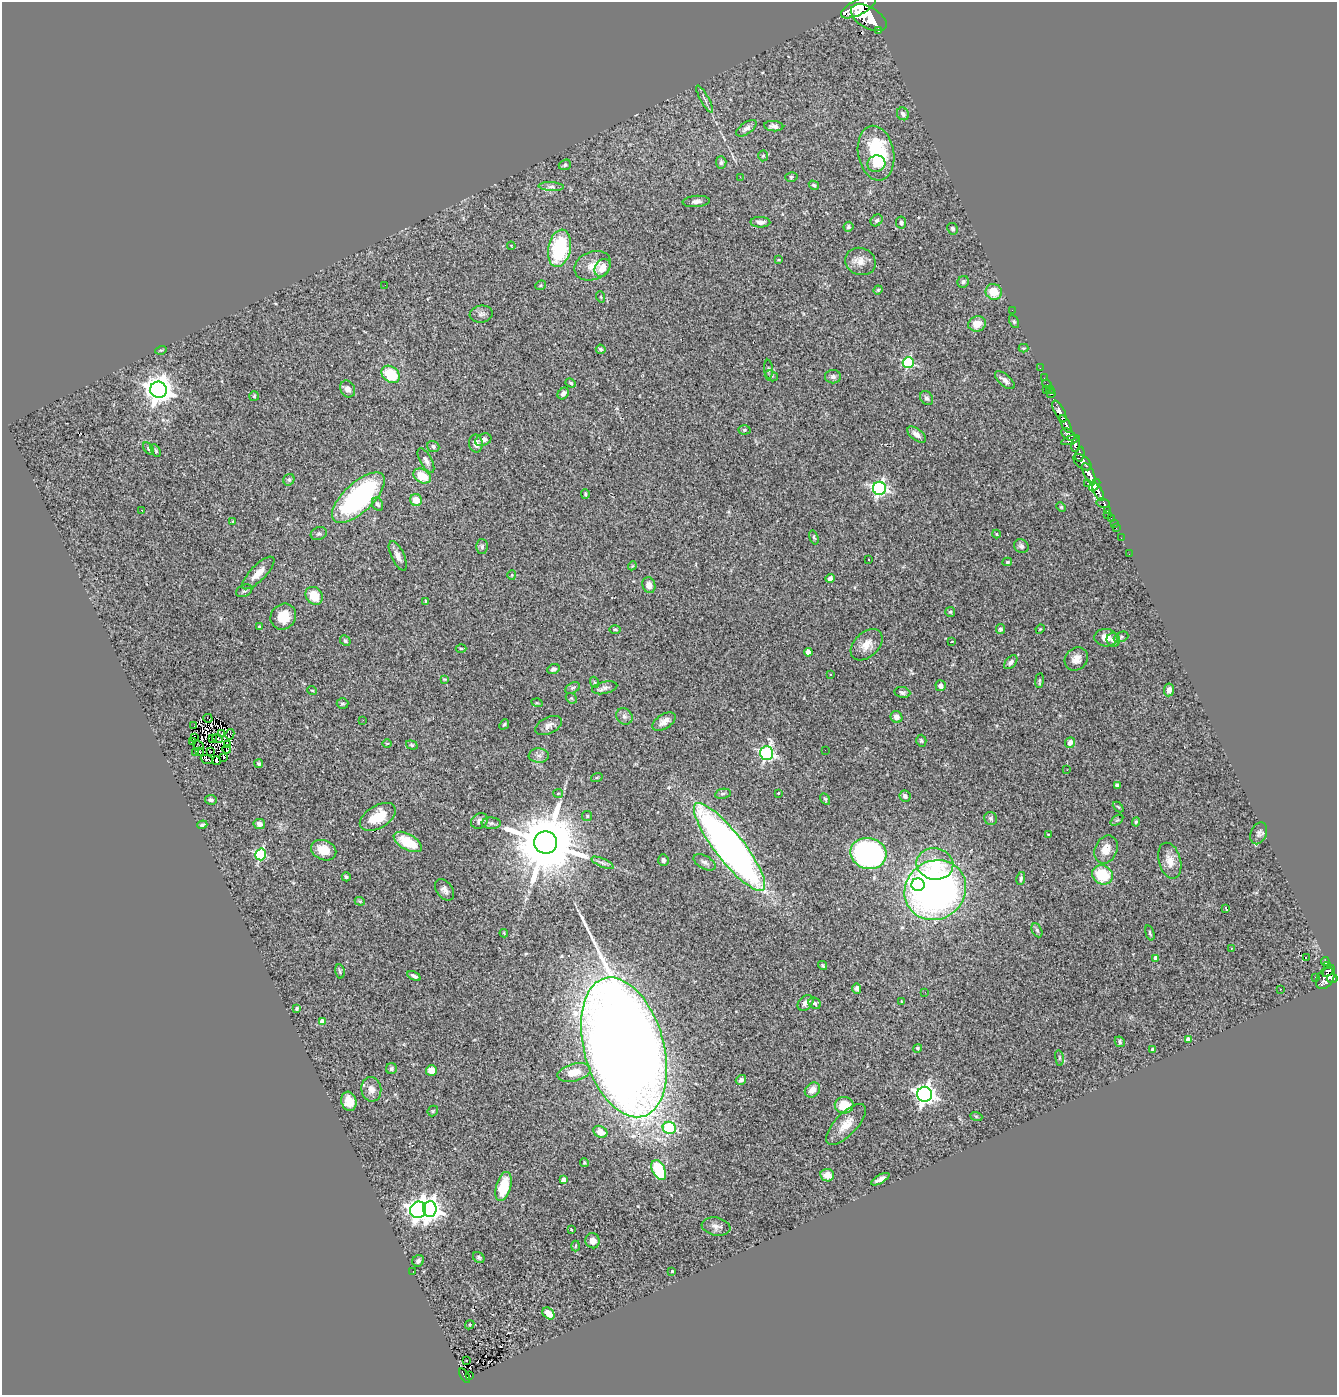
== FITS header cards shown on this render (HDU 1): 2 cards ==
NAXIS1  =                 1335
NAXIS2  =                 1393

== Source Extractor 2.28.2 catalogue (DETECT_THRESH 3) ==
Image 1335 x 1393 px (HDU 1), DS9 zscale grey, 1 PNG px = 1 image px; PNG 1339 x 1397 px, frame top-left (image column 1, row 1393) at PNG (2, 2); each listed source drawn as its Kron ellipse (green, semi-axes under 4 px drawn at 4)
Background 2.7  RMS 0.088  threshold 0.264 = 3 sigma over >= 5 px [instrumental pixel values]
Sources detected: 281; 3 with non-positive FLUX_AUTO (blend fragments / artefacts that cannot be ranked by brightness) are neither listed nor drawn; the other 278 listed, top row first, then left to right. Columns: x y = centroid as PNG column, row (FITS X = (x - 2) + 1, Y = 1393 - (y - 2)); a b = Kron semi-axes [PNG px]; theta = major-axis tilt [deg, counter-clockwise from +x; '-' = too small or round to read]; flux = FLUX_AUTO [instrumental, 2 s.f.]
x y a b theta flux
859 7 19 7 27 10000
869 18 19 10 -30 9400
879 31 3 3 - 180
705 99 15 3 -61 18
903 114 6 5 - 24
774 126 9 5 -5 23
746 128 12 5 35 24
876 153 27 18 -79 410
763 156 5 4 - 8.7
721 162 6 5 - 14
876 164 9 8 - 66
565 165 6 5 - 12
740 177 2 2 - 26
791 177 6 4 16 9.4
814 185 5 4 - 11
551 187 13 4 -2 18
696 201 13 5 4 27
877 220 6 5 - 14
760 222 10 5 -1 29
901 223 6 5 - 15
848 227 5 5 - 10
952 229 6 5 - 13
511 246 4 3 - 5.4
559 248 19 11 79 480
778 260 4 3 - 5
860 261 15 13 -24 58
593 266 19 14 23 86
602 268 9 7 57 65
963 282 6 5 - 13
385 285 3 2 - 4.9
540 285 5 4 - 8.1
878 290 5 4 - 6.1
994 292 8 8 - 110
601 297 6 3 -71 5.5
1012 310 2 2 - 26
481 314 11 8 7 26
1014 321 7 4 -64 10
977 324 9 7 21 68
1024 348 5 4 - 6.3
601 349 5 4 - 12
161 350 6 3 17 5.1
908 363 5 5 - 630
1040 368 2 2 - 17
768 369 9 4 -86 9.9
391 374 10 7 -39 200
771 376 7 5 -20 9.8
833 377 8 6 0 19
1044 378 2 2 - 20
1005 380 12 5 -41 27
571 383 5 4 - 7.2
1047 384 5 2 - 17
348 389 9 7 -60 28
159 390 8 8 - 7800
1046 390 4 3 - 46
1050 390 4 2 - 70
563 393 6 5 - 22
1051 394 4 3 - 54
254 396 5 5 - 7
927 398 7 6 - 16
1059 411 12 5 -63 1800
1066 424 10 4 -62 2100
744 430 6 4 2 9
917 434 11 6 -37 35
1068 434 8 5 -37 580
483 440 8 6 24 31
1071 440 9 3 17 600
476 444 9 7 -79 36
1075 445 7 4 88 1400
433 447 6 5 - 16
148 449 7 3 -52 7.9
156 451 7 4 -61 9.4
1080 454 7 4 79 760
426 460 13 6 -61 27
1082 462 10 6 -38 1700
1089 474 11 5 -65 4600
422 476 9 6 -29 120
289 480 6 5 - 12
1088 483 3 2 - 160
1095 485 7 4 50 890
879 488 6 6 - 1400
1098 492 9 4 -63 2200
585 494 5 3 - 8.6
358 498 33 14 43 1100
416 500 6 5 - 80
1103 503 7 4 -11 310
377 504 7 5 -64 16
1061 507 5 4 - 6.9
142 510 3 2 - 8.5
1107 511 4 3 - 350
1108 515 2 2 - 12
1111 519 3 3 - 86
233 522 4 3 - 5.6
1114 523 2 2 - 19
1116 527 3 2 - 30
319 534 8 6 20 13
996 534 4 3 - 4.2
814 537 7 4 -73 9.5
1121 538 2 2 - 17
1021 546 7 6 - 17
482 547 7 5 -89 13
1129 554 2 2 - 14
398 556 16 6 -65 37
868 559 3 3 - 21
1007 562 5 4 - 7.9
632 566 4 3 - 5.4
258 573 21 7 45 72
512 575 5 4 - 7.1
830 578 5 4 - 22
649 585 8 6 -70 45
244 591 8 6 26 14
314 596 9 8 - 120
426 601 4 3 - 6.9
950 612 5 5 - 8.1
283 617 13 12 - 110
259 626 3 2 - 5.3
615 629 5 3 - 6.8
1000 629 5 4 - 13
1040 629 5 4 - 6.1
1121 637 7 5 22 11
1106 638 11 9 -4 64
1113 640 7 6 - 24
345 641 6 4 -45 11
952 642 3 2 - 5.7
867 645 18 12 44 75
461 648 5 3 - 5.6
808 652 4 4 - 52
1076 659 12 10 45 51
1011 662 8 5 48 20
553 669 6 4 21 14
831 674 3 2 - 9.6
444 679 3 2 - 5.2
1040 680 7 3 82 8
594 682 5 3 - 6.1
941 686 5 5 - 21
573 688 8 5 27 13
605 688 13 6 13 24
312 690 5 3 - 5.4
1169 690 6 5 - 21
902 692 8 5 -9 15
571 698 6 4 -42 10
342 703 6 5 - 10
537 703 5 3 - 5.9
624 716 9 7 -43 22
896 717 6 5 - 43
208 718 4 2 - 5.3
363 720 3 2 - 7
664 721 13 7 32 44
504 724 5 4 - 8.1
194 726 4 2 - 4
549 726 14 8 25 36
222 734 2 2 - 4.9
230 734 5 2 - 15
194 738 3 2 - 3
212 739 3 2 - 9.6
217 739 5 2 - 4.6
921 741 6 5 - 10
192 742 3 3 - 18
387 743 5 3 - 5.4
1070 743 5 5 - 36
227 744 3 2 - 3
199 745 6 2 -40 2.9
412 745 6 4 -19 9.8
227 749 4 2 - 5.6
825 750 2 2 - 2.7
199 751 3 2 - 3.8
211 751 2 2 - 6.9
196 752 4 2 - 5.5
767 753 7 6 - 1300
539 756 10 7 -1 25
224 758 3 2 - 3.3
207 759 6 3 -20 9.9
217 761 4 2 - 9.9
259 764 4 4 - 8.9
1067 770 2 2 - 4.6
597 777 6 4 19 7.7
1117 785 4 4 - 19
558 793 5 4 - 7.5
778 793 3 2 - 6.7
723 794 8 5 10 12
905 796 6 5 - 23
825 799 6 4 -60 8.3
211 800 6 5 - 13
1118 807 6 3 -44 6.9
587 816 5 5 - 8
378 817 20 11 30 140
991 818 7 6 - 15
1117 820 7 4 36 9.1
479 821 9 7 37 23
1136 822 4 4 - 8.5
491 823 9 6 -2 16
259 824 6 5 - 22
202 825 5 3 - 8.8
1259 833 11 7 65 21
1048 834 3 2 - 3.9
408 842 15 8 -29 180
546 842 11 11 - 68000
729 847 55 14 -52 3700
1106 849 14 11 66 82
324 850 13 9 -22 97
868 853 18 15 -13 1500
261 854 6 5 - 620
663 860 6 5 - 16
1170 861 18 11 -74 69
705 862 12 6 -29 25
602 863 12 4 -24 19
935 864 18 15 -9 220
1102 875 10 9 - 230
346 877 4 4 - 9.4
1021 879 6 4 78 11
918 885 6 6 - 710
445 890 12 8 -52 30
935 890 31 29 35 2900
360 901 5 4 - 7.5
1226 909 3 2 - 6.8
1037 930 7 5 -63 11
504 933 4 3 - 6.3
1150 933 8 4 -73 10
1232 948 3 3 - 10
1156 958 4 4 - 33
1306 958 3 2 - 11
1325 962 4 4 - 69
823 965 5 3 - 8.8
1327 966 4 3 - 100
340 971 7 4 -79 11
1329 971 7 3 47 280
414 976 7 3 -28 16
1315 977 2 2 - 39
1325 978 12 8 55 1500
1332 979 5 4 - 780
857 988 5 4 - 14
1280 989 2 2 - 5
925 992 3 2 - 4.9
901 1001 3 2 - 4.2
805 1003 9 6 46 25
815 1003 6 5 - 14
297 1008 4 3 - 9.2
322 1022 4 4 - 69
1188 1039 4 4 - 22
1120 1042 5 5 - 11
624 1047 72 40 -74 20000
917 1048 4 4 - 7.8
1152 1049 3 3 - 14
1059 1058 8 4 -82 9.3
391 1069 5 5 - 14
431 1070 5 5 - 53
574 1073 17 8 14 92
741 1080 5 4 - 23
371 1089 12 10 -81 46
812 1090 8 6 41 54
925 1094 7 7 - 3400
349 1101 10 7 -75 69
844 1105 9 8 - 110
433 1111 6 4 48 8.1
976 1116 6 4 -19 7.6
846 1124 26 11 46 92
669 1128 7 6 - 500
600 1132 7 5 -28 62
584 1162 4 4 - 7.6
659 1170 11 6 -64 310
827 1175 7 6 - 52
564 1179 4 4 - 19
880 1179 10 3 29 24
504 1186 15 7 74 200
430 1209 8 7 - 3800
418 1210 8 7 - 3800
716 1227 14 9 -10 30
571 1229 3 3 - 12
593 1241 7 7 - 43
575 1246 5 3 - 6.3
479 1257 6 5 - 9.7
418 1261 6 5 - 16
413 1272 3 2 - 6
671 1272 4 3 - 9.8
548 1313 7 5 -42 62
470 1325 5 3 - 5.7
466 1361 3 2 - 11
470 1375 3 2 - 9.2
465 1376 8 4 -59 130
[3 non-positive-flux detections neither listed nor drawn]